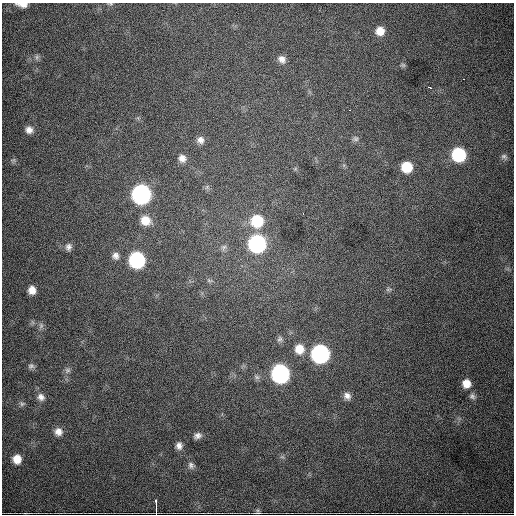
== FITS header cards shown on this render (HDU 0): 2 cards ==
NAXIS1  =                  512
NAXIS2  =                  512

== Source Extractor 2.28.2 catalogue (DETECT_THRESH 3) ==
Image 512 x 512 px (HDU 0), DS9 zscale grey, 1 PNG px = 1 image px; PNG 516 x 516 px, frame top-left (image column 1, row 512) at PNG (2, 3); no overlay
Background 3050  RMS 52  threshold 156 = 3 sigma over >= 5 px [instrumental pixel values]
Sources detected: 50; all 50 listed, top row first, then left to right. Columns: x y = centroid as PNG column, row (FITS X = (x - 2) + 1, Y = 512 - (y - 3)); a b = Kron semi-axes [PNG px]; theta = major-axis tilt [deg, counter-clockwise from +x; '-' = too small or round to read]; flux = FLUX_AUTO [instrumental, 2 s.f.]
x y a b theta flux
22 4 13 5 -4 2.5e+04
111 4 6 3 0 4.1e+03
380 31 9 9 - 3.9e+04
37 57 6 6 - 8.2e+03
282 59 10 9 - 2.1e+04
403 65 7 5 -2 6.2e+03
463 79 2 2 - 1.8e+03
430 87 4 3 - 5.1e+03
350 110 3 2 - 4.0e+03
29 130 9 9 - 2.1e+04
355 139 8 7 - 9.9e+03
200 140 9 9 - 1.9e+04
459 155 10 10 - 2.8e+05
504 157 9 7 -40 9.9e+03
182 158 9 8 - 2.2e+04
13 160 6 5 - 6.8e+03
407 167 9 9 - 9.6e+04
207 187 7 5 47 7.2e+03
141 194 11 10 - 1.1e+06
303 213 3 2 - 3.4e+03
145 220 11 10 - 4.7e+04
257 221 12 12 - 1.4e+05
257 244 10 10 - 7.2e+05
68 247 9 7 83 1.5e+04
224 247 9 6 47 1.1e+04
115 256 9 8 - 1.7e+04
137 260 10 10 - 4.7e+05
209 281 7 4 -20 5.8e+03
388 289 8 5 8 6.9e+03
32 290 8 7 - 2.9e+04
41 326 9 6 89 1.1e+04
280 339 9 7 65 1.0e+04
299 349 12 11 - 4.9e+04
320 354 10 10 - 9.1e+05
31 366 8 7 - 9.2e+03
67 370 9 7 35 1.2e+04
280 374 11 10 - 8.9e+05
257 377 9 5 -36 9.0e+03
466 383 9 8 - 3.8e+04
347 396 10 8 -49 1.9e+04
472 396 9 7 -61 1.1e+04
41 397 9 8 - 1.8e+04
22 404 7 5 44 6.8e+03
58 432 9 9 - 2.4e+04
197 436 9 7 23 1.5e+04
179 446 10 8 -86 1.8e+04
17 459 9 8 - 4.3e+04
191 465 10 8 -62 1.4e+04
156 507 14 2 -89 2.6e+04
258 512 7 5 -26 7.0e+03
At the frame edge (FLAGS 8, measured only in part): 3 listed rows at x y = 22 4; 111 4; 156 507